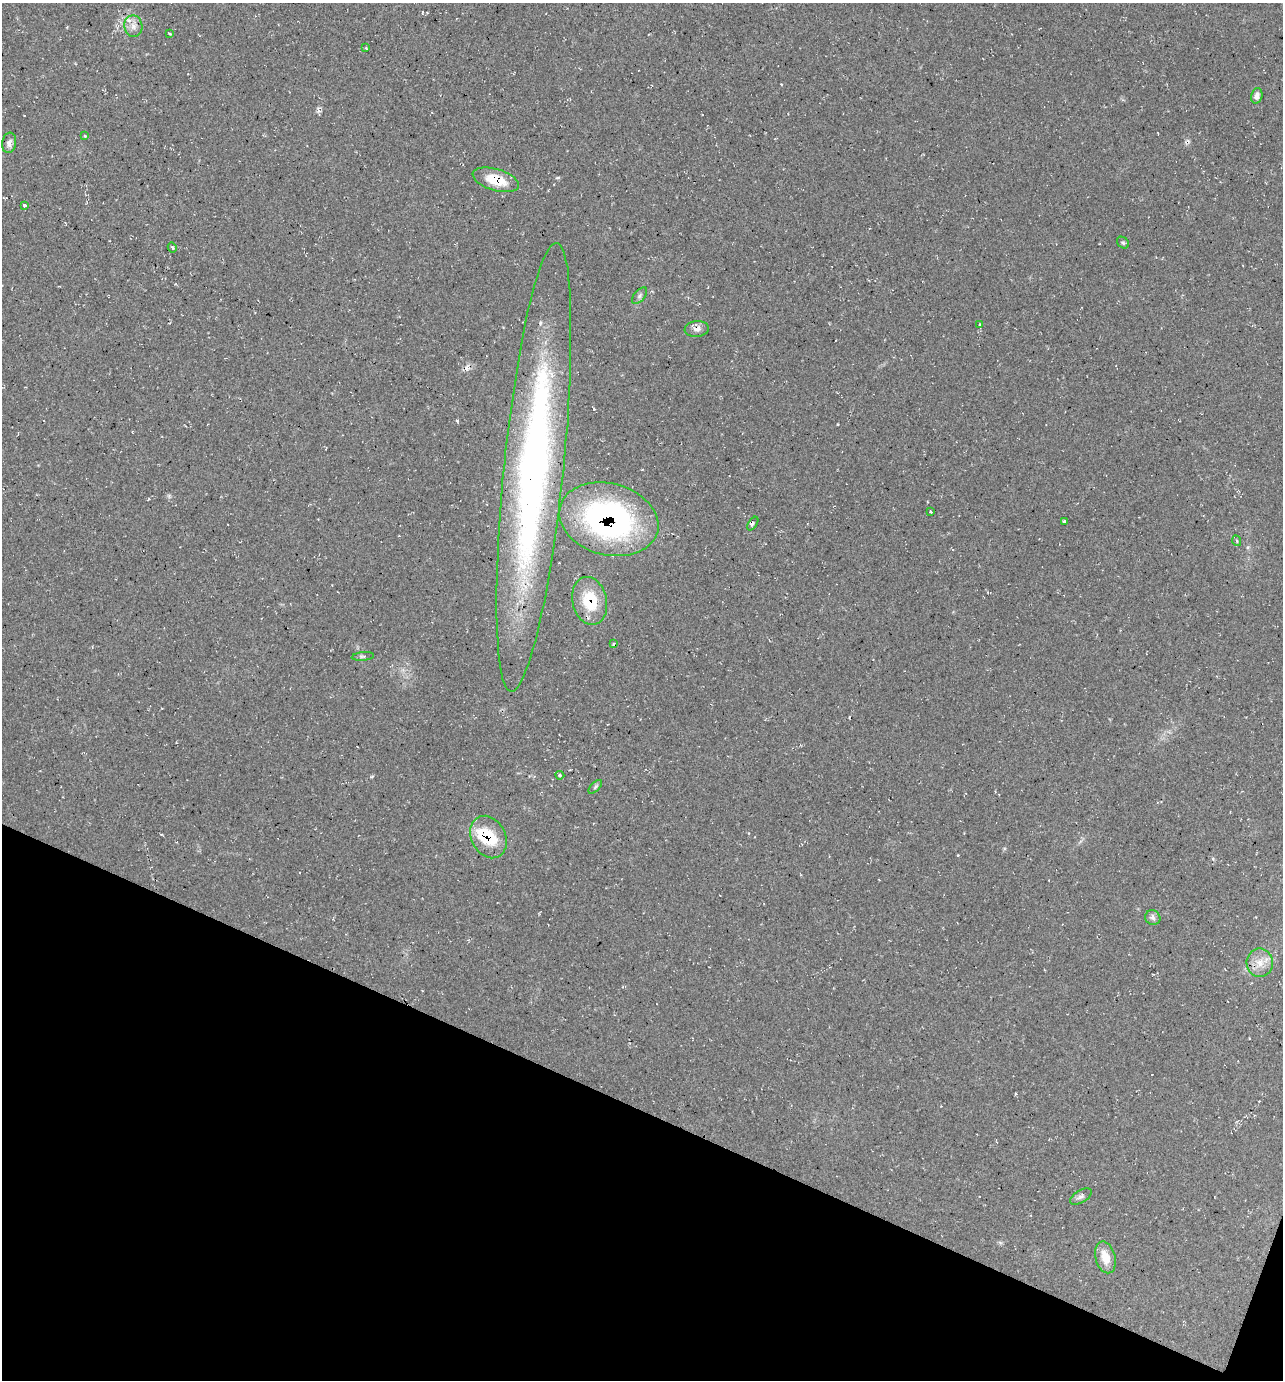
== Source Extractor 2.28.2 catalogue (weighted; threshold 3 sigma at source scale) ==
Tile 15 of 4 x 4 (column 3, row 4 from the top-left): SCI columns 2699-3979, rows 3-1380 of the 5530 x 5520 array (HDU 1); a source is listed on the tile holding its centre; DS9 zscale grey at full resolution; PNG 1285 x 1382 px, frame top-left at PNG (2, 3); each listed source drawn as its Kron ellipse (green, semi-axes under 4 px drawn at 4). Shown black and unused: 20% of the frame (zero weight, under 2 of 3 exposures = <1% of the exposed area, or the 3 px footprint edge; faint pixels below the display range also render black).
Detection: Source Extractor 2.28.2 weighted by HDU 2 'WHT'; one run over the whole footprint, this tile lists its part. Background 0.244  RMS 0.014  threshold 0.0622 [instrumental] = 3 sigma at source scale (4.5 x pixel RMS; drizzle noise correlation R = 1.50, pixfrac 1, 0.05/0.05 arcsec/px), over >= 5 px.
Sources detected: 31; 1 cosmic-ray / hot-pixel residue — neither listed nor drawn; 1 inside a brighter listed object's ellipse — not listed separately; the other 29 listed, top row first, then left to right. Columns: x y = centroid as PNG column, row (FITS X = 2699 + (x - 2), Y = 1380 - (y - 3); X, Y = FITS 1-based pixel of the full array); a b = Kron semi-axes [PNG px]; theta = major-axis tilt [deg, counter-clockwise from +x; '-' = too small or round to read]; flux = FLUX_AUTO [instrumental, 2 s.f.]
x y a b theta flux
133 26 11 9 -81 9.2
169 34 4 2 - 1.4
366 48 4 2 - 1.1
1257 96 8 5 75 5.7
85 136 4 4 - 1.2
9 143 10 7 79 5.5
496 180 24 11 -16 37
24 205 3 3 - 4
1123 243 7 5 -41 2.5
172 248 5 3 - 1.9
640 296 10 5 50 3.8
980 324 3 2 - 1.2
697 329 12 7 7 7.1
534 467 225 30 84 760
931 512 4 2 - 1.1
609 519 50 36 -15 360
1064 521 4 3 - 2
753 524 8 3 56 2.6
1237 541 5 3 - 1.4
590 601 24 17 -78 53
613 644 3 2 - 2.1
363 656 11 4 5 2.9
560 775 4 4 - 2
595 787 8 4 45 2.6
488 837 22 17 -62 53
1153 918 8 7 - 4.5
1260 963 14 13 - 16
1081 1196 12 6 31 5.1
1105 1257 16 10 -75 22
Overlapping masked pixels (flux is a lower limit): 6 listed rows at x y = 496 180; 697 329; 534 467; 609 519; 590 601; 488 837